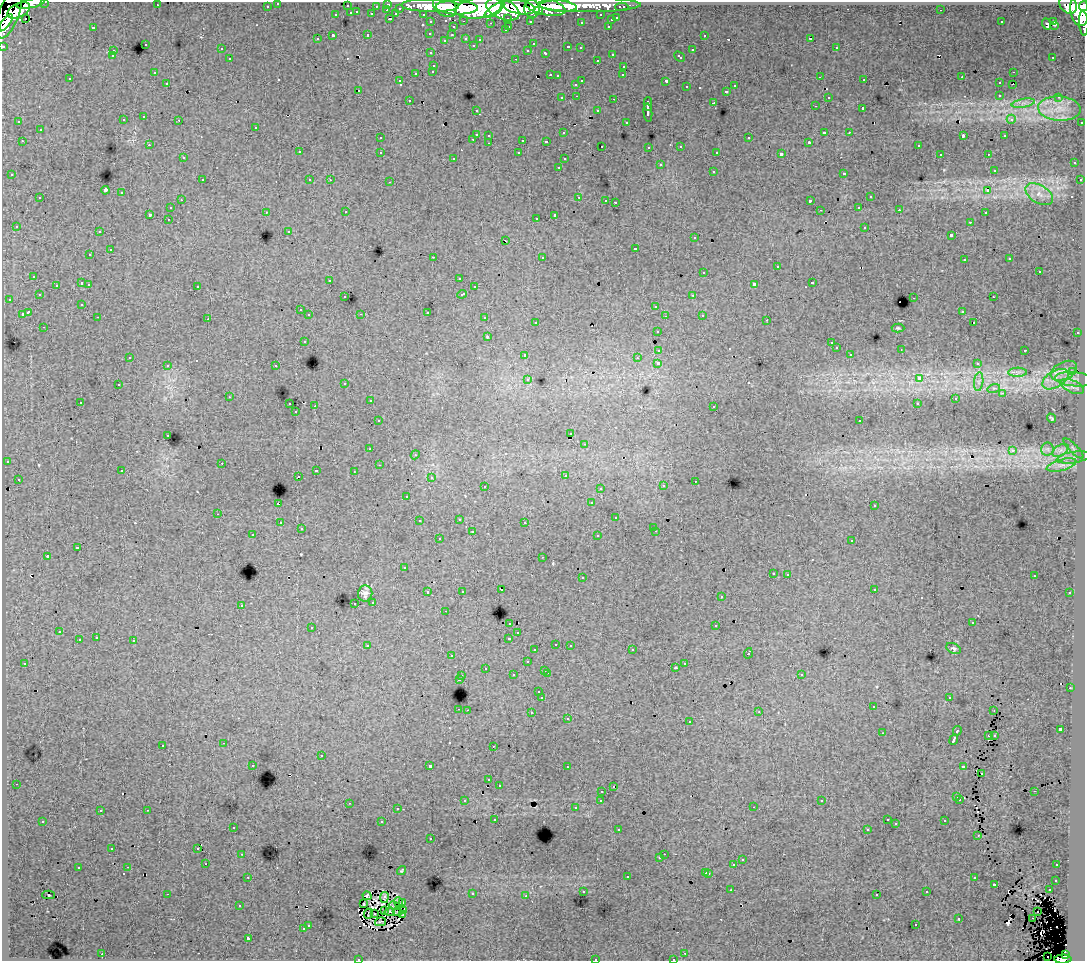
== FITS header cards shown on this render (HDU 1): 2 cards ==
NAXIS1  =                 1083
NAXIS2  =                  959

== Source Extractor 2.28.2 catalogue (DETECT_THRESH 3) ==
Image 1083 x 959 px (HDU 1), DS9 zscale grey, 1 PNG px = 1 image px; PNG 1087 x 963 px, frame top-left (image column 1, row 959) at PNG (2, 2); each listed source drawn as its Kron ellipse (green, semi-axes under 4 px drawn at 4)
Background 90.4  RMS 0.84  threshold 2.52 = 3 sigma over >= 5 px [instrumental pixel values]
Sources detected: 557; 9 with non-positive FLUX_AUTO (blend fragments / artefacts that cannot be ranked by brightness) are neither listed nor drawn; of the other 548, the 500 brightest by FLUX_AUTO listed and drawn (48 fainter detections omitted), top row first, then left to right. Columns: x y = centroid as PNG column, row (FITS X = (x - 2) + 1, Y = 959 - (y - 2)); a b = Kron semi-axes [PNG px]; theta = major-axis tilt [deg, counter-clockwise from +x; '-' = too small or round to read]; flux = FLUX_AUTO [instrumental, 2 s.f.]
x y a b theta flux
45 2 3 2 - 2600
31 3 14 4 11 64000
278 3 3 3 - 2400
388 4 3 3 - 4600
157 5 3 2 - 93
590 5 51 7 0 140000
1068 5 10 8 -47 90000
267 6 3 3 - 1300
347 6 3 3 - 810
376 6 3 2 - 1000
430 6 29 6 -1 230000
445 6 13 9 -41 170000
558 6 19 5 -6 170000
1083 6 5 3 - 70000
457 7 21 7 -2 390000
519 7 16 7 -11 280000
545 7 21 8 -13 260000
622 7 6 3 0 3100
400 8 3 3 - 700
479 8 23 10 9 530000
503 9 18 9 -23 500000
532 9 9 7 -82 180000
19 10 12 7 27 130000
387 10 3 2 - 260
494 10 12 4 35 120000
941 10 3 2 - 130
1080 10 16 9 -83 320000
538 11 4 3 - 61000
357 12 3 2 - 320
351 13 3 3 - 850
9 14 25 10 70 250000
372 14 3 3 - 960
396 14 4 3 - 770
423 14 3 2 - 1800
336 15 3 3 - 440
601 15 3 3 - 1600
25 18 2 2 - 500
508 18 3 3 - 1000
617 18 3 3 - 610
390 19 3 2 - 560
611 20 3 3 - 270
464 21 3 2 - 410
530 21 3 3 - 1400
1054 21 3 3 - 2200
431 22 3 3 - 1700
581 22 3 3 - 200
1001 22 3 3 - 100
6 23 10 3 53 100000
491 23 3 2 - 57
1084 23 12 4 -86 34000
1046 24 5 3 - 300
1055 25 3 2 - 77
509 26 3 2 - 470
608 26 3 2 - 390
93 27 3 3 - 700
453 27 3 3 - 450
505 30 3 2 - 250
430 33 3 3 - 220
368 35 3 3 - 590
452 35 3 3 - 220
704 35 3 3 - 290
333 36 3 3 - 1300
466 38 3 3 - 360
811 38 3 3 - 17000
317 39 3 3 - 220
444 40 3 3 - 110
480 40 3 3 - 170
145 44 3 3 - 490
533 44 3 2 - 120
473 45 3 3 - 200
3 46 3 3 - 5000
568 47 3 3 - 290
580 48 3 3 - 210
836 48 3 2 - 400
221 49 3 3 - 210
528 50 3 3 - 280
692 50 3 3 - 430
113 51 3 2 - 240
431 53 3 3 - 230
546 53 4 3 - 480
612 54 3 3 - 330
112 56 3 3 - 190
679 57 6 3 -43 390
1053 57 3 2 - 120
230 59 3 3 - 310
516 59 3 2 - 480
597 60 3 3 - 230
434 65 3 3 - 520
624 66 3 3 - 280
433 71 3 3 - 230
1013 72 3 2 - 210
154 73 3 3 - 110
416 73 3 3 - 700
550 75 3 2 - 410
623 75 3 2 - 93
557 76 3 3 - 180
820 77 3 2 - 93
962 77 3 2 - 90
70 79 3 3 - 310
864 80 3 2 - 110
400 81 3 3 - 140
582 81 3 3 - 640
666 81 4 3 - 1200
167 83 3 2 - 200
999 83 3 3 - 320
576 84 3 3 - 420
1013 84 2 2 - 53
735 86 3 3 - 230
687 87 3 3 - 260
358 90 3 3 - 420
727 91 3 3 - 430
1000 95 3 3 - 290
577 96 3 2 - 240
828 97 3 3 - 220
1059 97 3 2 - 210
562 98 3 3 - 210
614 99 3 2 - 440
409 100 3 2 - 270
714 103 3 3 - 1200
1023 103 11 3 11 210
648 104 7 3 88 2700
815 106 3 2 - 170
863 108 3 3 - 1300
1059 109 21 12 -4 1100
476 110 3 3 - 230
598 111 3 3 - 300
648 113 9 3 -84 2400
144 117 3 3 - 320
1011 119 5 4 - 210
123 120 3 3 - 270
179 120 3 2 - 240
19 122 3 3 - 170
626 122 3 3 - 260
1082 122 3 3 - 690
256 127 3 3 - 340
40 130 3 3 - 470
824 132 4 3 - 990
849 132 3 2 - 270
563 133 3 3 - 210
476 134 3 3 - 910
489 135 3 3 - 370
963 136 4 2 - 720
1005 136 3 3 - 200
380 138 3 3 - 270
749 138 3 3 - 460
473 139 3 3 - 340
523 140 3 3 - 940
22 141 3 2 - 260
546 141 3 3 - 280
809 142 3 3 - 70
489 143 3 2 - 250
149 145 3 2 - 150
918 145 3 3 - 330
602 146 3 2 - 76
681 146 3 3 - 370
649 147 3 3 - 200
299 152 3 3 - 290
380 152 3 3 - 380
717 152 3 3 - 170
519 153 3 3 - 280
781 154 4 3 - 2300
940 154 3 2 - 160
988 154 3 2 - 240
183 158 3 3 - 220
454 158 3 3 - 310
564 159 3 3 - 240
1074 163 3 3 - 260
660 165 3 3 - 550
559 167 3 2 - 270
994 170 3 3 - 270
713 171 3 3 - 440
844 173 3 3 - 730
12 175 3 3 - 160
202 180 3 2 - 350
310 180 3 3 - 350
330 180 3 2 - 100
1080 180 3 3 - 260
390 182 3 2 - 450
105 190 4 4 - 3200
988 190 4 3 - 290
121 193 3 3 - 510
1039 194 15 9 -31 600
579 197 3 2 - 560
870 197 3 3 - 610
40 198 3 3 - 400
181 200 3 2 - 230
606 200 3 2 - 110
810 201 4 3 - 1600
615 202 3 3 - 1200
859 207 3 2 - 290
170 208 3 3 - 300
820 210 3 3 - 52
899 210 3 2 - 200
266 212 3 2 - 310
346 212 3 2 - 160
985 213 3 2 - 290
149 214 3 3 - 1400
555 215 4 3 - 2200
536 218 3 2 - 110
168 219 3 2 - 240
970 222 3 3 - 190
16 226 3 3 - 110
865 227 3 3 - 440
289 231 3 3 - 220
99 232 3 2 - 280
951 235 3 3 - 1300
695 238 3 3 - 280
506 241 3 2 - 220
635 248 3 3 - 750
110 250 3 3 - 780
90 255 3 3 - 280
433 257 3 2 - 820
542 257 3 3 - 210
1010 259 3 3 - 140
964 260 3 2 - 180
777 267 3 3 - 1000
704 272 3 3 - 650
1039 272 3 3 - 950
34 276 3 3 - 320
459 278 3 3 - 270
330 280 3 3 - 170
82 283 3 3 - 860
812 283 3 3 - 670
89 284 3 2 - 300
754 284 4 3 - 2300
56 285 3 3 - 290
197 286 3 3 - 410
474 287 3 3 - 310
462 294 5 3 - 590
39 295 3 3 - 240
693 295 3 2 - 330
345 297 3 3 - 170
993 297 3 2 - 260
914 298 3 2 - 540
9 299 3 2 - 240
82 304 3 3 - 210
656 306 3 3 - 430
300 310 3 3 - 270
962 311 3 3 - 260
28 312 4 3 - 1500
427 312 3 3 - 780
22 314 4 3 - 900
361 314 3 2 - 100
309 315 3 3 - 370
702 315 3 3 - 360
665 316 3 2 - 98
98 317 3 2 - 350
485 318 3 3 - 650
208 319 3 2 - 110
767 320 3 2 - 110
536 322 3 3 - 290
974 323 3 2 - 140
44 327 3 2 - 280
898 328 6 4 -1 79
657 331 3 3 - 240
1077 333 3 2 - 330
487 337 3 3 - 65
304 341 3 3 - 460
831 343 3 3 - 160
836 348 3 3 - 280
901 349 3 2 - 64
659 350 4 3 - 1200
1025 350 3 2 - 560
850 354 3 3 - 320
525 355 3 3 - 500
130 357 3 2 - 92
637 358 3 3 - 92
658 363 3 3 - 2800
977 364 3 3 - 220
168 365 3 3 - 310
276 366 3 3 - 410
1064 371 14 9 26 420
1018 372 9 4 1 180
1072 372 3 2 - 54
919 378 4 3 - 2700
528 379 3 3 - 250
1055 379 14 8 31 630
1074 379 19 7 -5 490
979 382 9 4 82 210
345 383 3 3 - 260
118 385 3 3 - 230
1072 386 13 6 -23 310
994 388 6 4 17 110
1003 393 4 3 - 140
229 397 3 2 - 81
955 399 4 4 - 120
370 401 3 2 - 270
80 402 3 2 - 270
290 404 3 2 - 440
917 404 3 3 - 200
315 406 3 2 - 870
714 406 3 3 - 310
296 412 3 2 - 240
1051 418 5 3 - 77
378 421 3 3 - 220
860 421 3 3 - 180
571 434 3 3 - 150
168 435 3 2 - 280
585 444 3 2 - 300
1074 448 13 4 -45 140
370 449 3 3 - 200
1047 449 6 6 - 170
1061 450 9 5 31 230
1012 451 3 3 - 370
415 455 4 3 - 54
1073 457 17 5 9 310
7 461 3 2 - 68
222 463 3 2 - 230
379 465 3 2 - 83
1062 465 15 5 15 380
316 470 3 2 - 430
122 471 3 3 - 280
354 471 3 2 - 74
565 475 3 2 - 94
298 477 3 3 - 190
431 478 3 3 - 230
18 479 3 3 - 270
695 481 3 2 - 180
485 486 3 2 - 310
663 486 3 3 - 410
600 488 3 3 - 190
407 496 3 3 - 140
591 503 3 3 - 240
278 504 3 3 - 1500
874 506 3 3 - 200
218 514 3 2 - 260
616 518 3 3 - 340
459 519 3 3 - 400
419 521 3 3 - 220
525 522 3 3 - 240
280 523 3 3 - 250
654 527 3 3 - 250
301 529 3 3 - 200
656 531 3 2 - 240
472 532 3 3 - 660
253 535 3 2 - 160
598 536 3 3 - 290
439 539 3 3 - 290
852 541 3 3 - 400
77 548 4 3 - 1000
47 556 3 3 - 1400
543 557 3 2 - 210
404 568 3 3 - 250
773 573 3 3 - 200
788 574 3 3 - 420
1034 576 3 2 - 130
582 578 3 3 - 380
501 589 3 2 - 190
874 589 3 3 - 290
462 591 3 3 - 240
428 592 3 3 - 600
1070 593 3 3 - 400
365 594 8 7 - 240
721 597 3 3 - 240
373 602 3 3 - 210
355 603 3 3 - 250
241 605 3 3 - 420
445 611 3 2 - 210
510 623 3 3 - 460
972 623 3 3 - 140
716 626 3 3 - 640
312 627 3 3 - 340
59 632 3 2 - 270
518 633 3 3 - 180
96 638 3 3 - 390
509 638 4 3 - 840
79 640 3 3 - 410
134 641 3 3 - 810
556 644 3 3 - 270
368 645 4 3 - 410
570 645 3 3 - 390
953 649 7 5 -27 120
535 650 3 3 - 280
632 650 3 2 - 410
748 653 5 3 - 890
452 656 3 2 - 150
527 662 3 3 - 440
685 663 3 2 - 280
24 664 3 2 - 80
485 668 3 3 - 300
675 668 3 3 - 130
545 670 3 2 - 420
547 673 3 2 - 440
801 674 3 3 - 240
513 675 3 3 - 400
462 676 3 2 - 340
459 679 3 3 - 1100
1070 688 2 2 - 260
539 692 3 3 - 320
949 697 3 2 - 170
542 698 3 3 - 2000
873 707 3 2 - 180
459 709 3 2 - 390
467 710 3 2 - 300
994 710 3 2 - 55
531 712 3 3 - 410
759 712 4 3 - 63
568 719 3 3 - 100
689 722 3 3 - 470
1060 729 4 3 - 2700
957 731 5 3 - 1100
882 733 3 2 - 84
988 735 3 2 - 85
995 735 3 3 - 84
954 740 5 3 - 3200
224 743 3 2 - 390
163 745 3 3 - 410
493 746 3 2 - 87
321 756 3 3 - 630
253 765 3 2 - 220
430 766 3 3 - 3500
963 766 4 3 - 770
567 767 3 2 - 180
981 773 3 2 - 70
489 780 3 3 - 260
16 784 3 2 - 400
499 785 3 3 - 150
613 787 3 2 - 100
602 791 3 2 - 230
1034 791 3 2 - 130
957 797 3 3 - 130
601 800 3 3 - 240
960 800 3 3 - 220
465 801 3 3 - 150
822 801 3 3 - 200
349 803 3 2 - 220
754 807 3 2 - 230
576 808 3 3 - 200
397 809 3 3 - 260
147 810 3 2 - 460
100 811 3 3 - 330
495 819 3 3 - 240
887 820 3 3 - 160
43 821 3 3 - 250
945 821 3 3 - 430
382 822 3 3 - 640
896 824 3 3 - 93
233 827 3 3 - 230
867 829 3 2 - 110
618 830 3 2 - 220
978 836 3 2 - 87
431 839 3 3 - 250
198 848 3 2 - 100
112 849 3 2 - 100
242 854 3 2 - 240
664 854 2 2 - 260
660 858 3 3 - 240
742 860 3 3 - 290
206 864 2 2 - 170
734 864 3 3 - 1000
1057 865 3 3 - 270
128 867 3 2 - 320
78 868 3 3 - 450
402 871 5 3 - 57
706 872 3 3 - 400
709 873 3 3 - 490
627 876 3 3 - 710
248 877 3 2 - 270
974 878 3 3 - 190
1056 880 3 3 - 290
994 884 3 3 - 720
731 890 3 2 - 110
1049 890 3 2 - 250
583 891 3 3 - 260
927 892 3 3 - 190
167 894 3 2 - 880
472 894 3 3 - 340
48 895 6 2 0 240
877 895 3 3 - 170
367 896 4 3 - 180
526 896 3 2 - 190
384 897 5 4 - 190
398 902 5 2 - 60
402 902 4 2 - 64
364 904 3 3 - 100
240 906 3 3 - 240
394 906 6 2 -11 61
385 910 3 2 - 69
404 911 4 2 - 72
390 912 5 3 - 52
397 912 4 3 - 150
1037 912 2 2 - 93
368 914 5 2 - 92
374 914 3 2 - 52
403 915 3 2 - 69
959 918 3 3 - 420
1033 918 2 2 - 68
380 922 5 3 - 190
308 925 3 3 - 380
916 925 3 3 - 260
303 929 3 3 - 390
248 938 3 3 - 1700
685 953 2 2 - 250
102 954 3 2 - 310
1065 955 4 3 - 31000
1048 957 2 2 - 170
358 959 3 2 - 140
595 959 3 3 - 470
673 959 3 2 - 130
1063 959 8 4 0 76000
At the frame edge (FLAGS 8, measured only in part): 10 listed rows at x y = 45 2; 31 3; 278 3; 1083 6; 1084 23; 3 46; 358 959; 595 959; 673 959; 1063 959
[48 fainter detections neither listed nor drawn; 9 non-positive-flux detections neither listed nor drawn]